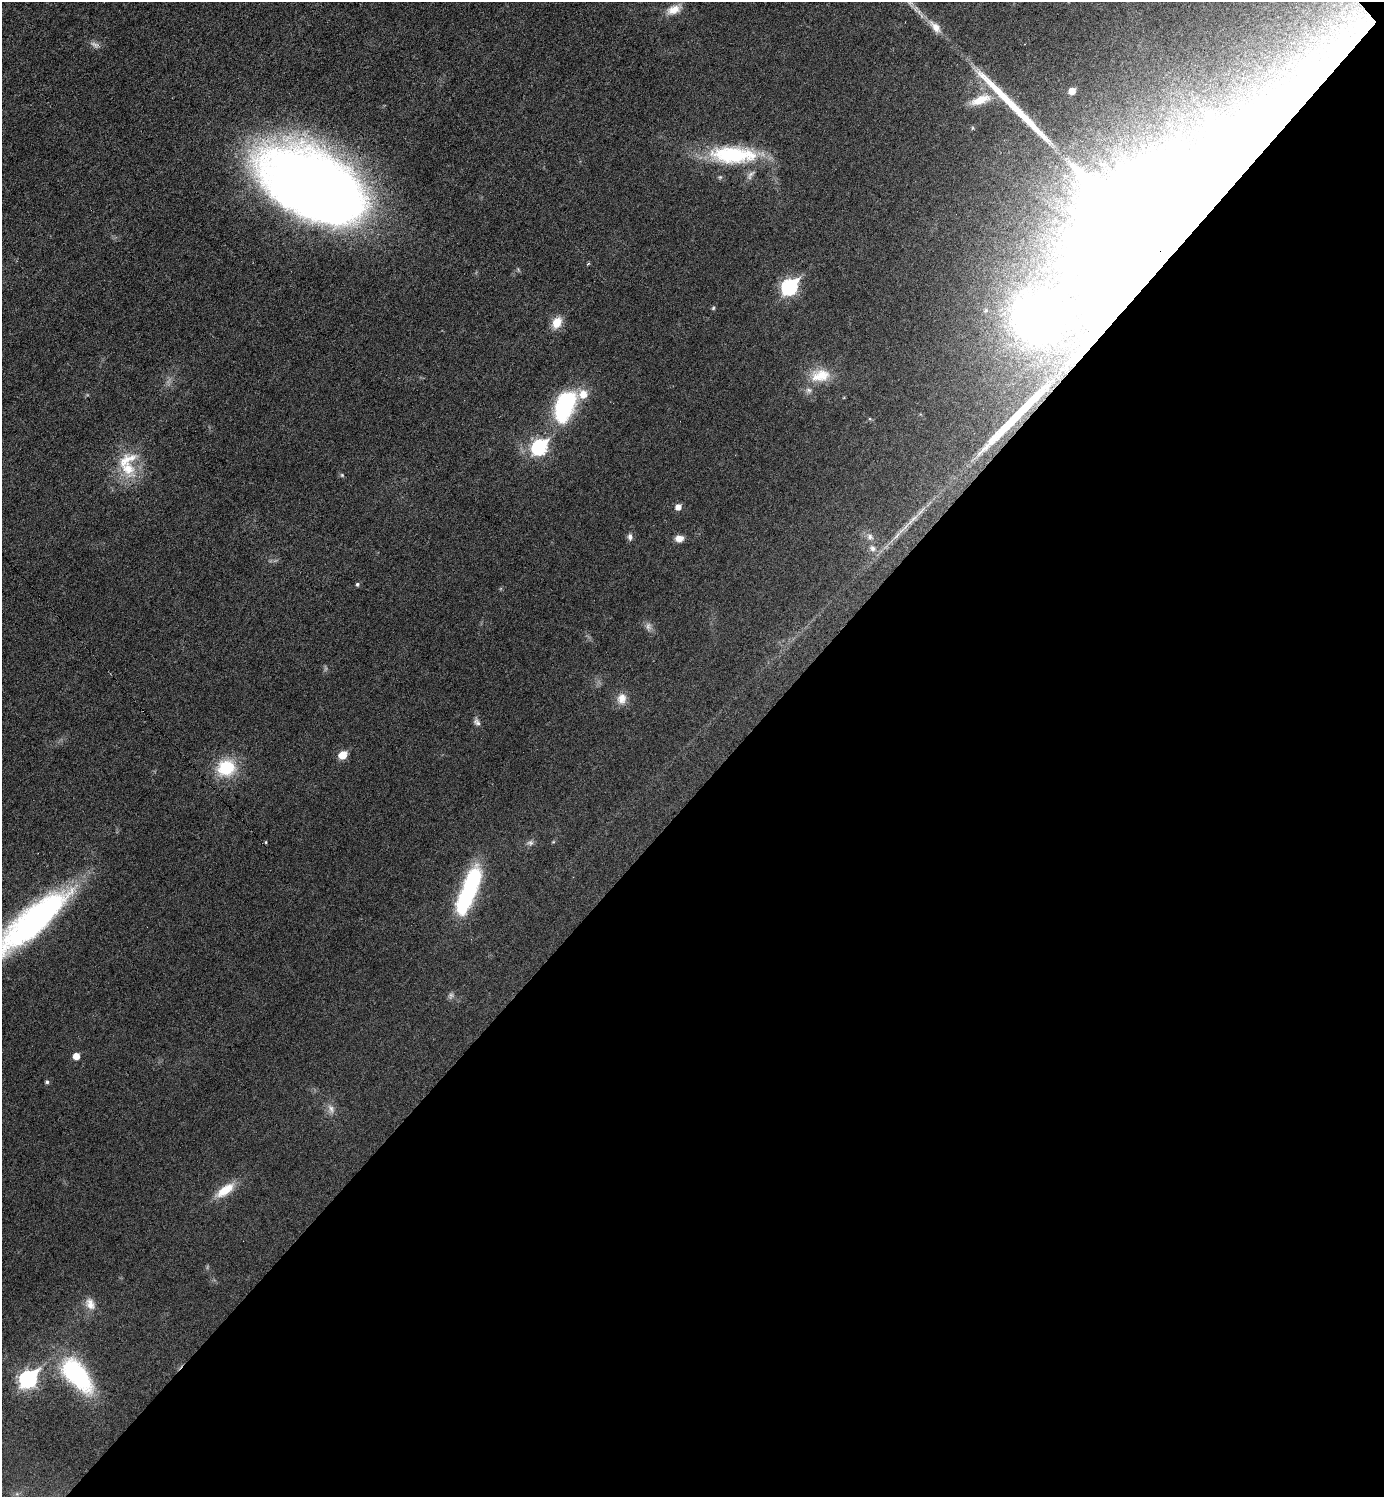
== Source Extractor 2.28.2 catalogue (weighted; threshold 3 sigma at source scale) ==
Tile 12 of 4 x 4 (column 4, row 3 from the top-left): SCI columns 4301-5682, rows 1497-2991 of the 5981 x 5981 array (HDU 1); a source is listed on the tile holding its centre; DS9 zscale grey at full resolution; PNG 1386 x 1499 px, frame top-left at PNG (2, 2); no overlay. Shown black and unused: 47% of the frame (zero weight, under 3 of 6 exposures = <1% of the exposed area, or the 3 px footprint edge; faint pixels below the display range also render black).
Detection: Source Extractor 2.28.2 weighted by HDU 2 'WHT'; one run over the whole footprint, this tile lists its part. Background 0.0173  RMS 0.0035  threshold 0.0144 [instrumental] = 3 sigma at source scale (4.09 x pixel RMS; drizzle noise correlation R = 1.36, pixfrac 0.8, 0.05/0.05 arcsec/px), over >= 5 px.
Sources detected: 54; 3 too faint to see at this stretch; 1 inside a brighter object's white glare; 2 long thin detections or spike segments (spike, bleed or trail) — not listed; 5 inside a brighter listed object's ellipse — not listed separately; the other 43 listed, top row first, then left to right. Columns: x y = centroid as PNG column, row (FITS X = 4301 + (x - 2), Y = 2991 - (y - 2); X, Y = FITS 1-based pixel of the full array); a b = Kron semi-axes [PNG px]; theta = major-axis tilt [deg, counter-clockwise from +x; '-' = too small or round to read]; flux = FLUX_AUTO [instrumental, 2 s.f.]
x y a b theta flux
674 9 19 10 23 4.1
935 27 22 11 -49 3.9
1340 35 8 4 18 1
1323 40 8 4 18 1.1
95 45 15 7 -26 1.5
1072 91 5 5 - 3.9
981 100 29 11 20 7
733 155 60 22 -1 30
313 185 103 57 -29 410
1161 250 89 57 54 12000
588 264 5 3 - 0.51
790 287 9 7 44 72
713 308 6 4 48 0.44
557 322 15 10 62 5
820 375 29 17 8 9.1
565 406 35 19 69 37
870 419 6 4 -18 0.4
540 447 8 7 - 65
128 469 28 18 -50 11
678 507 6 5 - 2.7
912 520 28 6 43 3.9
630 537 10 6 -87 1.2
870 537 9 9 - 1.8
679 538 9 7 4 2.5
872 548 11 9 -44 2.3
357 584 5 4 - 0.55
622 699 15 12 78 3.4
477 722 11 7 -61 1.3
343 755 6 5 - 8.5
226 768 23 21 18 14
266 842 5 3 - 0.31
553 842 6 3 18 0.32
530 843 10 7 7 1.1
469 891 54 15 69 39
33 921 90 24 41 100
451 996 9 7 66 0.97
76 1056 5 5 - 4
47 1082 5 4 - 0.68
331 1109 15 9 -69 2.3
225 1190 28 11 35 7.2
90 1304 18 13 -60 3.6
77 1375 50 24 -50 36
28 1379 9 7 45 97
Overlapping masked pixels (flux is a lower limit): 1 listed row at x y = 1161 250
Isophote crosses this tile's border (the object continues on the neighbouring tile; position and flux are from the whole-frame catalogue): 1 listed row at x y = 33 921